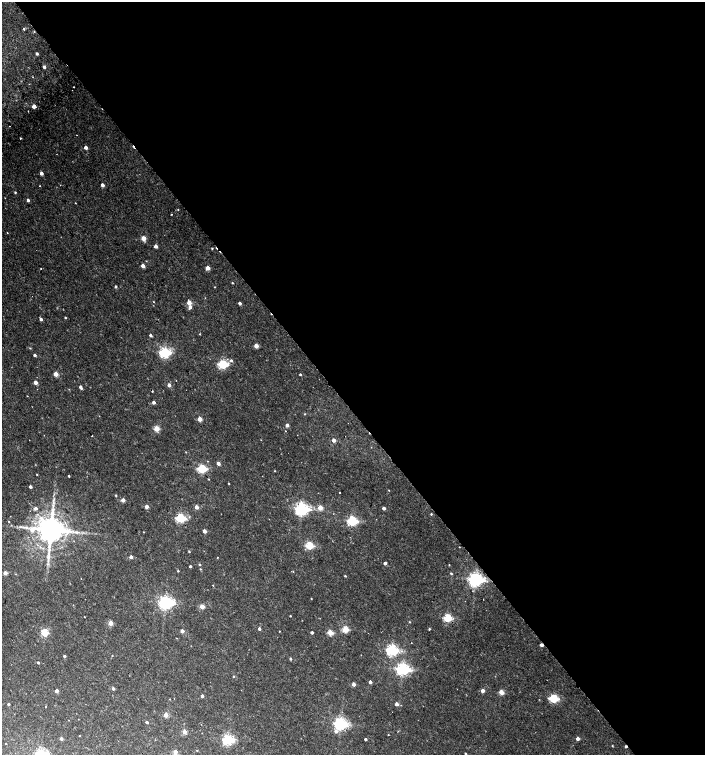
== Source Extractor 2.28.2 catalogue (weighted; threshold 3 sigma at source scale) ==
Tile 8 of 4 x 4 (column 4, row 2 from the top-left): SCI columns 4408-5813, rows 3061-4565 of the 6068 x 6115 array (HDU 1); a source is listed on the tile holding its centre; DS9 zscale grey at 2 x 2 block average (1 PNG px = mean of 2 x 2 image px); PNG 707 x 757 px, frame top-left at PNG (2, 2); no overlay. Shown black and unused: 54% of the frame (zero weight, under 2 of 3 exposures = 3% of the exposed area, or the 3 px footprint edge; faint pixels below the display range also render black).
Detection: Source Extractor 2.28.2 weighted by HDU 2 'WHT'; one run over the whole footprint, this tile lists its part. Background 0.0101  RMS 0.0028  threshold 0.0126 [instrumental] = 3 sigma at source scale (4.5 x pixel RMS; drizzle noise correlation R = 1.50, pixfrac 1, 0.0396/0.0396 arcsec/px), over >= 5 px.
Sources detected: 165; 9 cosmic-ray / hot-pixel residue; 1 long thin detection or spike segment (spike, bleed or trail) — not listed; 1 inside a brighter listed object's ellipse — not listed separately; the other 154 listed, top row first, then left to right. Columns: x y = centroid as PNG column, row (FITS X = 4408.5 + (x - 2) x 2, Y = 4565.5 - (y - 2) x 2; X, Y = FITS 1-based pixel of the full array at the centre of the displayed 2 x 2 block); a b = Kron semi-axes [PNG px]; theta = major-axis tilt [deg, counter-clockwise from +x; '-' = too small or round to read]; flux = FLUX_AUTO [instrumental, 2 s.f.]
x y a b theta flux
24 29 2 2 - 2.1
37 54 2 2 - 1.7
44 67 2 2 - 2.3
74 87 2 2 - 0.65
34 106 3 2 - 7.7
10 126 2 2 - 0.4
77 135 2 2 - 0.21
21 138 2 2 - 0.78
86 148 2 2 - 3.7
41 173 3 2 - 3.4
102 185 2 2 - 3.8
15 192 3 2 - 0.66
5 198 2 2 - 0.3
28 200 2 2 - 1.7
178 209 2 2 - 0.78
171 214 2 2 - 0.44
7 233 2 2 - 0.62
143 238 3 3 - 12
156 246 2 2 - 4.6
212 248 2 2 - 0.56
143 266 2 2 - 6
208 268 3 2 - 6.9
41 269 2 2 - 0.38
232 283 2 2 - 0.54
116 287 3 2 - 1.1
215 287 2 2 - 0.32
154 302 2 2 - 0.28
189 303 3 2 - 10
240 303 2 2 - 2.1
190 307 3 2 - 2.6
65 318 2 2 - 0.53
41 319 3 2 - 2.1
200 334 2 2 - 0.35
150 335 3 2 - 1.7
256 346 3 2 - 8.1
30 348 3 3 - 0.51
165 353 4 3 - 120
35 355 2 2 - 1.8
231 361 4 3 - 1.4
223 364 3 3 - 69
56 374 3 2 - 9.6
300 374 2 2 - 0.86
35 382 2 2 - 5.2
169 385 3 3 - 3.2
81 387 4 2 - 2.2
152 391 2 2 - 0.35
27 396 2 2 - 0.25
154 402 2 2 - 2.4
305 414 3 2 - 0.44
200 419 3 2 - 11
287 425 2 2 - 3.2
156 429 3 3 - 17
286 431 2 2 - 0.33
92 436 2 2 - 0.27
29 440 2 2 - 0.2
261 440 2 2 - 0.26
334 440 2 2 - 5.2
186 452 3 2 - 0.27
218 463 2 2 - 3.7
202 469 3 3 - 51
275 471 2 2 - 0.34
37 475 2 2 - 0.39
69 476 2 2 - 0.66
229 483 2 2 - 0.39
30 487 2 2 - 2
389 490 2 2 - 0.31
340 492 2 2 - 1.4
116 495 3 2 - 0.5
123 500 2 2 - 5.9
53 506 7 4 -88 2.3
147 506 2 2 - 5.1
196 507 2 2 - 5.6
36 508 3 3 - 2
320 508 3 2 - 12
384 508 2 2 - 2.9
301 509 4 4 - 190
431 514 3 2 - 0.58
180 518 3 3 - 70
352 521 4 4 - 79
9 522 2 2 - 0.38
51 530 7 6 - 1400
204 531 3 2 - 4.9
309 545 3 3 - 40
459 547 2 2 - 0.41
189 551 3 2 - 0.56
48 557 8 4 77 2.5
131 557 2 2 - 3.5
217 557 2 2 - 0.38
385 563 2 2 - 1.9
199 565 3 2 - 0.68
449 565 2 2 - 0.38
190 566 2 2 - 1.4
200 569 3 2 - 0.48
178 571 2 2 - 0.65
5 573 2 2 - 5.5
451 573 3 2 - 0.73
16 574 3 2 - 0.34
345 576 2 2 - 0.57
81 578 2 2 - 0.3
475 580 5 4 - 210
213 585 2 2 - 0.34
311 598 2 2 - 0.33
165 603 4 4 - 210
202 606 3 2 - 11
290 616 2 2 - 0.49
85 617 2 2 - 0.82
447 618 3 3 - 44
409 622 3 2 - 0.44
110 623 3 2 - 9.3
259 629 2 2 - 1.6
345 629 3 3 - 23
429 629 2 2 - 0.78
182 631 2 2 - 4.4
279 631 2 2 - 0.75
45 632 3 3 - 27
312 632 2 2 - 2
330 633 3 3 - 19
541 645 2 2 - 3
392 650 4 4 - 120
64 656 3 2 - 1.4
112 656 2 2 - 0.26
290 659 2 2 - 0.94
38 662 2 2 - 1
402 669 4 4 - 180
233 676 2 2 - 0.57
370 682 2 2 - 3
353 684 2 2 - 3.8
113 689 3 3 - 1.8
57 691 2 2 - 4.9
482 691 2 2 - 5.6
501 692 3 3 - 12
202 696 2 2 - 2.2
553 698 4 3 - 54
170 699 2 2 - 0.25
8 704 2 2 - 1.1
396 704 2 2 - 3.8
46 707 2 2 - 0.57
166 715 3 2 - 8
147 722 2 2 - 1.5
340 724 4 4 - 160
336 731 4 4 - 2.1
184 732 3 2 - 6.2
388 735 2 2 - 0.3
79 736 2 2 - 0.3
578 738 2 2 - 4.1
61 739 3 2 - 2
365 739 2 2 - 1.4
228 740 4 3 - 110
6 744 2 2 - 1.1
612 746 2 2 - 0.4
197 751 2 2 - 0.55
175 752 3 3 - 4.7
465 753 3 2 - 0.54
41 754 4 3 - 100
Overlapping masked pixels (flux is a lower limit): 2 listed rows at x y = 475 580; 541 645
Isophote crosses this tile's border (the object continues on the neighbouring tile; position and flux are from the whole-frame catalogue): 1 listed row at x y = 41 754
Diffuse or blended objects may show on this block-average render without a row.